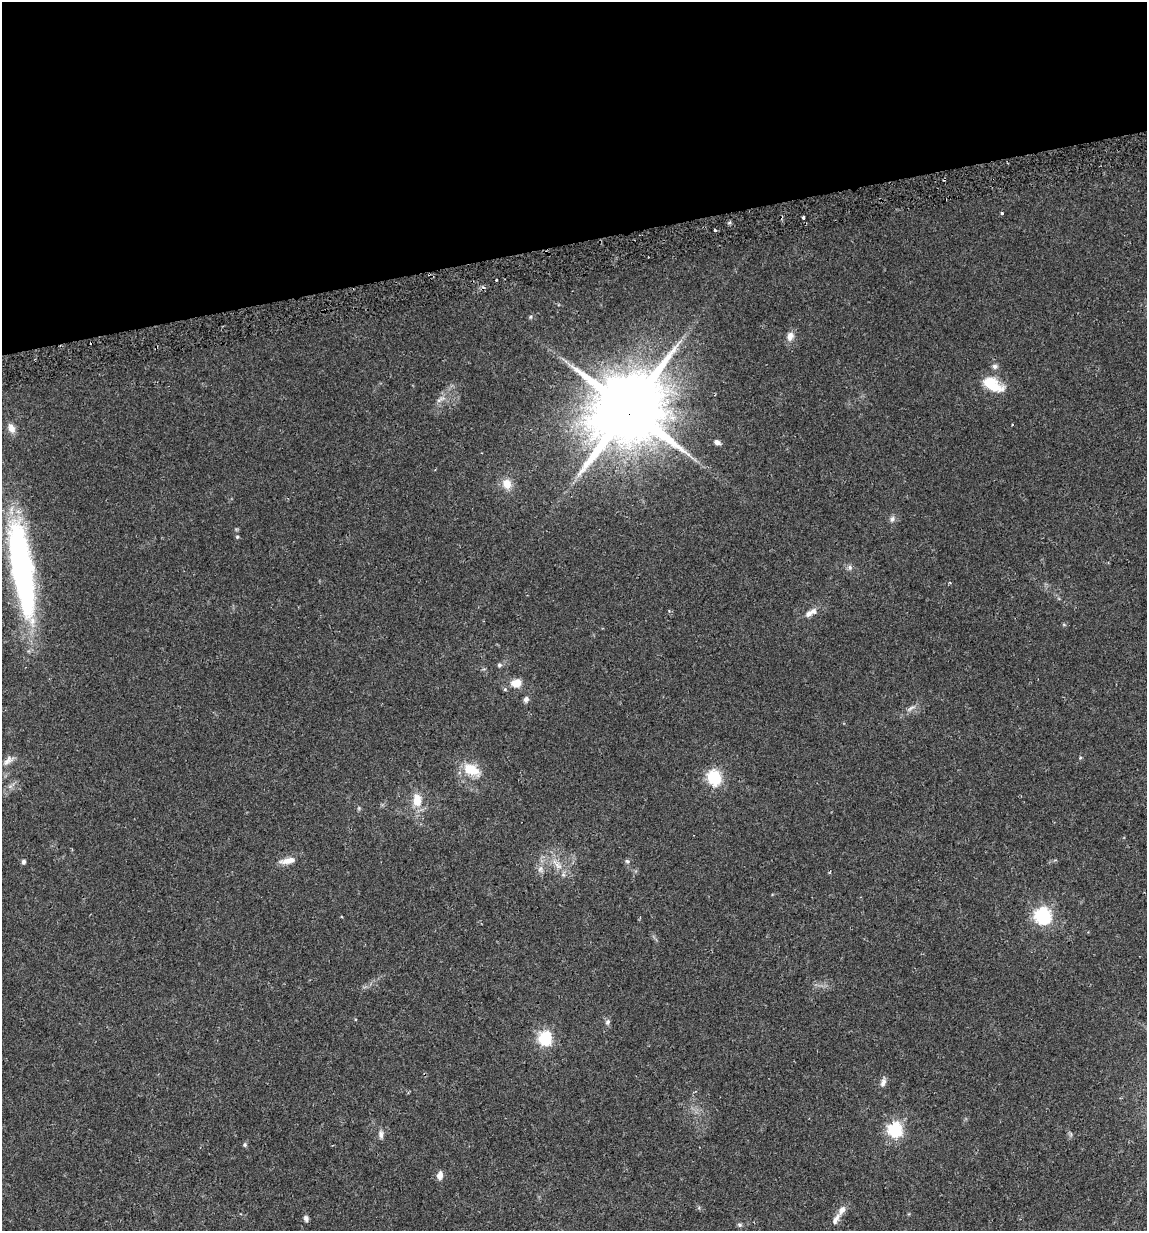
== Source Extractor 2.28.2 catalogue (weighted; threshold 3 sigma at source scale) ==
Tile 3 of 4 x 4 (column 3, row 1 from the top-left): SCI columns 2328-3472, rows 3721-4949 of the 4700 x 4980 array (HDU 1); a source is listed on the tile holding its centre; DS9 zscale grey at full resolution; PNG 1149 x 1233 px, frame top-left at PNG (2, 2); no overlay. Shown black and unused: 20% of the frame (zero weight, under 2 of 3 exposures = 2% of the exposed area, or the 3 px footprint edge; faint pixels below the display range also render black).
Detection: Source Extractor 2.28.2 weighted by HDU 2 'WHT'; one run over the whole footprint, this tile lists its part. Background 0.0534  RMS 0.0079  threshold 0.0354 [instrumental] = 3 sigma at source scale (4.5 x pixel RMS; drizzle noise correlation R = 1.50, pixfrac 1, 0.0396/0.0396 arcsec/px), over >= 5 px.
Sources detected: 45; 1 inside a brighter object's white glare — not listed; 2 inside a brighter listed object's ellipse — not listed separately; the other 42 listed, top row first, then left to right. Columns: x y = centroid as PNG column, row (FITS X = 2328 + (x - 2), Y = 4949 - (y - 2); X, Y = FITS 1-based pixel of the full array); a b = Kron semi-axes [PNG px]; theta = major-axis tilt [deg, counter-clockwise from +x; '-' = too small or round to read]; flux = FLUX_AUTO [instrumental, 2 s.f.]
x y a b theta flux
1002 213 3 3 - 3.2
803 217 4 3 - 2.1
715 230 3 2 - 1.1
496 280 3 3 - 1.3
531 317 6 4 89 1
790 336 11 8 78 5.1
995 366 7 7 - 2.2
993 386 25 11 -11 16
442 398 10 4 21 2.3
628 409 22 19 53 7900
11 428 13 8 -67 5.4
717 442 8 6 -21 2.8
507 484 14 11 -65 8.7
892 519 8 6 55 2.5
237 537 4 4 - 1
850 567 7 5 -70 1.9
22 568 99 20 -81 230
809 614 10 7 36 3.6
499 665 6 5 - 1.6
516 683 13 9 11 9.1
526 699 9 7 70 2.6
911 708 12 4 36 2.7
8 760 17 8 45 4.8
469 769 24 15 -29 17
714 777 7 6 - 110
417 800 15 10 -84 13
288 861 23 8 11 7.4
627 861 6 6 - 1.6
23 862 5 4 - 2.1
558 865 13 6 -37 5.3
540 869 10 5 54 2.5
1043 916 7 7 - 180
607 1022 8 7 - 2.1
545 1038 6 6 - 110
883 1082 11 7 64 3.4
895 1130 6 6 - 140
381 1134 11 6 -85 2.9
245 1145 6 5 - 1.2
440 1175 8 6 85 5.2
306 1218 8 6 -75 2.2
836 1219 18 7 62 4.7
739 1225 8 4 -9 1.3
Overlapping masked pixels (flux is a lower limit): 1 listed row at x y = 628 409